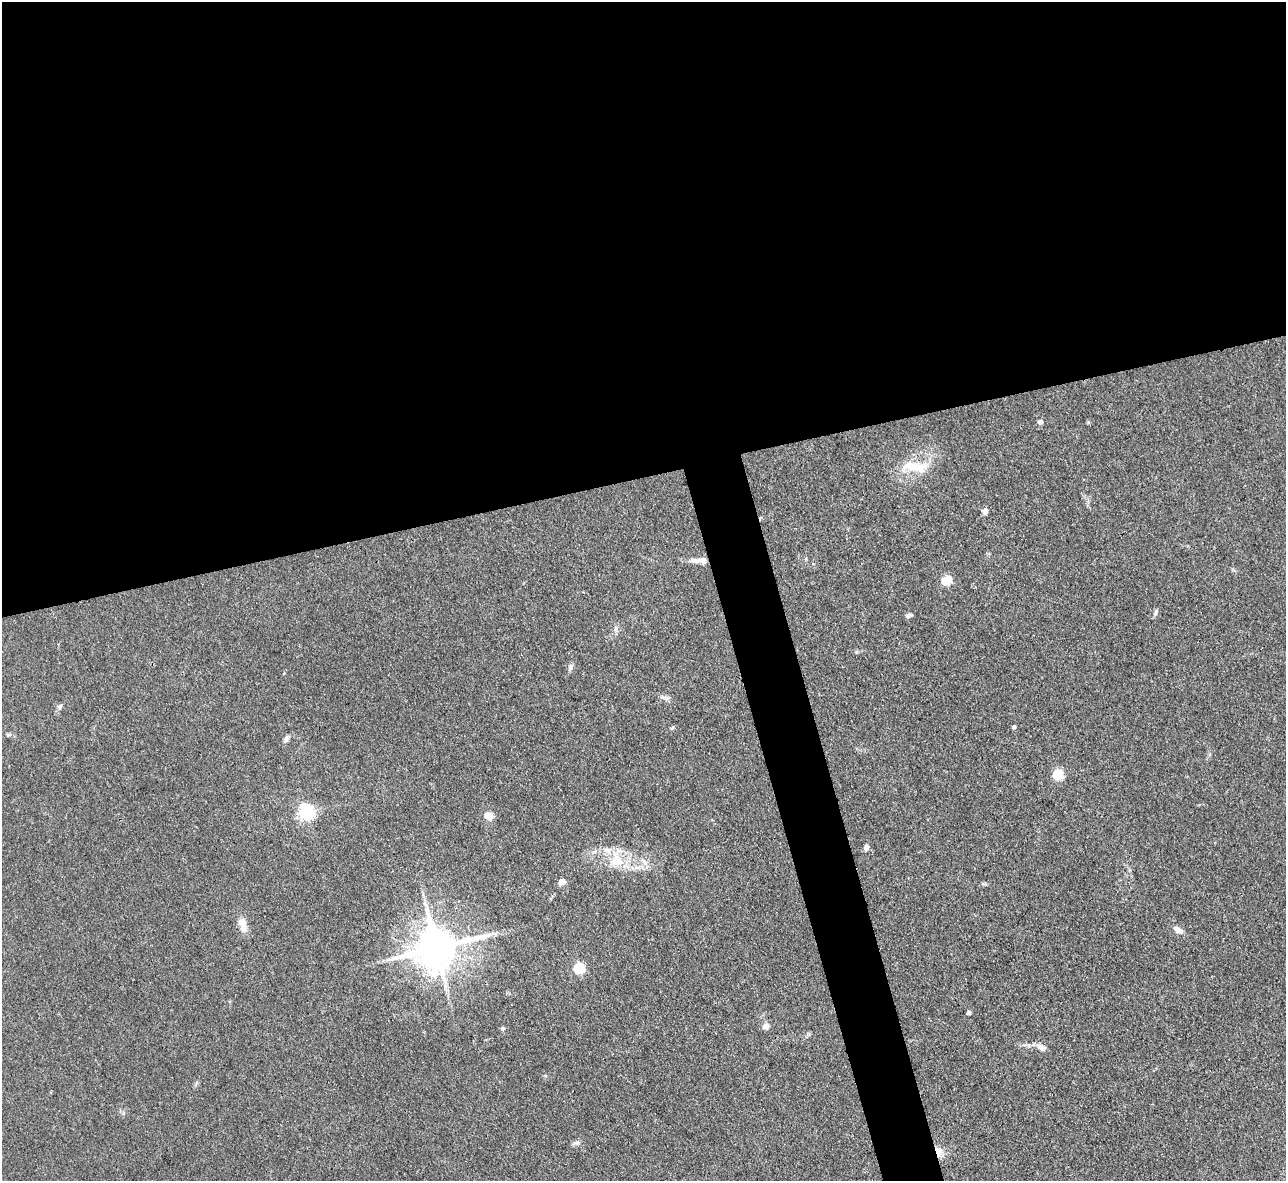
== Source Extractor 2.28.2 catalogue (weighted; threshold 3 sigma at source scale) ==
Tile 2 of 4 x 4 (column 2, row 1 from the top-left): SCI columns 1285-2568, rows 3799-4977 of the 5139 x 5115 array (HDU 1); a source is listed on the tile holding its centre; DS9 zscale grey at full resolution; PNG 1288 x 1183 px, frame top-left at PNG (2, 2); no overlay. Shown black and unused: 43% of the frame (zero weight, under 3 of 4 exposures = <1% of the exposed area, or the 3 px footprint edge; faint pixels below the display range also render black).
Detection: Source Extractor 2.28.2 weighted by HDU 2 'WHT'; one run over the whole footprint, this tile lists its part. Background 0.059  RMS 0.0053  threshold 0.0241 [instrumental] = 3 sigma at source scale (4.5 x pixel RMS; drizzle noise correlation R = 1.50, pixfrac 1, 0.05/0.05 arcsec/px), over >= 5 px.
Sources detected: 32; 1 inside a brighter listed object's ellipse — not listed separately; the other 31 listed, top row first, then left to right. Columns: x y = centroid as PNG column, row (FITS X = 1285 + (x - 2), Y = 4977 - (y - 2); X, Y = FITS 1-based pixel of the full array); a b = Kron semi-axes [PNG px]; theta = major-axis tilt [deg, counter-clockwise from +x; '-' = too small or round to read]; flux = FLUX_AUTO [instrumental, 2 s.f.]
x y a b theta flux
1040 422 7 6 - 1.5
914 467 36 14 -5 15
985 511 7 5 75 2.7
696 560 16 7 -1 3.5
947 580 5 5 - 33
1156 612 10 4 69 1.2
909 615 9 4 17 1.4
616 629 8 4 -83 1.3
571 667 8 6 74 1.8
60 707 8 6 42 1.3
1014 727 4 4 - 1.4
672 728 6 4 44 0.76
8 735 8 3 19 0.87
286 739 11 5 79 1.5
1058 775 5 5 - 39
306 812 6 6 - 150
489 816 5 5 - 15
866 847 9 6 78 1.9
617 860 23 19 -70 15
562 882 9 7 37 2.7
243 924 16 9 -76 6.1
1178 930 11 7 -27 3.4
436 948 13 11 17 2100
579 968 5 5 - 47
969 1012 4 4 - 1.4
765 1026 10 8 12 2.4
502 1029 6 5 - 0.86
1041 1047 12 8 -26 3
123 1113 6 4 -71 0.83
577 1143 11 4 9 1.3
938 1151 13 10 -64 4.7
Overlapping masked pixels (flux is a lower limit): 2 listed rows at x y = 436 948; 938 1151
Unlisted compact peaks at least as high as the median listed source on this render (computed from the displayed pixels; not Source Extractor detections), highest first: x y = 1088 422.